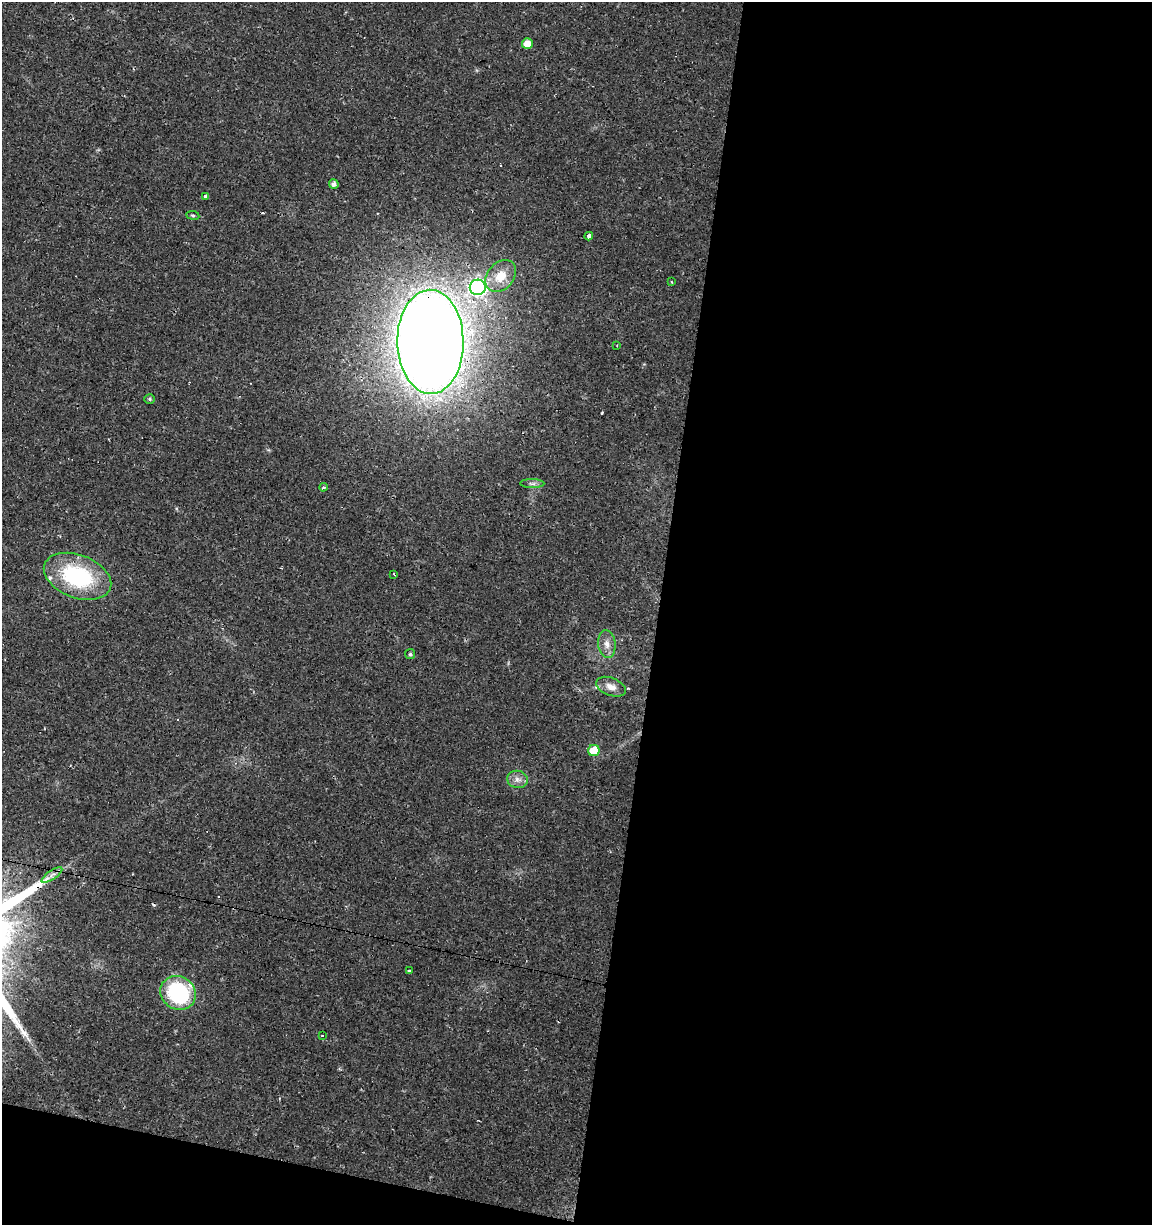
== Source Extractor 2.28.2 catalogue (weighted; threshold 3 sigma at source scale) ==
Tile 16 of 4 x 4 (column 4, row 4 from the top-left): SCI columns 3733-4882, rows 1-1223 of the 5106 x 4899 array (HDU 1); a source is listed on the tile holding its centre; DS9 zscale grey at full resolution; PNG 1154 x 1227 px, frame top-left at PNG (2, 2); each listed source drawn as its Kron ellipse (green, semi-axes under 4 px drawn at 4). Shown black and unused: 46% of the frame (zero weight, under 2 of 3 exposures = <1% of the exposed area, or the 3 px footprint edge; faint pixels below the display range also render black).
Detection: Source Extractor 2.28.2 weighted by HDU 2 'WHT'; one run over the whole footprint, this tile lists its part. Background 0.0131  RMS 0.0028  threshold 0.0127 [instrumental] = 3 sigma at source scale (4.5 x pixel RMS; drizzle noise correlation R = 1.50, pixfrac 1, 0.0396/0.0396 arcsec/px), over >= 5 px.
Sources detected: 32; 7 cosmic-ray / hot-pixel residue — neither listed nor drawn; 1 inside a brighter listed object's ellipse — not listed separately; the other 24 listed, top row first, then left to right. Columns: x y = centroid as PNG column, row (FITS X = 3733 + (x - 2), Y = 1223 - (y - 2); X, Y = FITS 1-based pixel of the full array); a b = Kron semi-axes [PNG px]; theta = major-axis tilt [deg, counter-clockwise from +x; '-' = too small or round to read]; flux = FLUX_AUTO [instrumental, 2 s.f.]
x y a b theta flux
527 44 5 5 - 3.5
334 184 5 4 - 1.3
206 196 4 3 - 1.3
193 215 6 3 -8 0.36
589 236 4 3 - 2.9
501 276 18 13 49 5.6
672 282 3 2 - 0.31
478 287 8 7 - 76
430 342 52 33 -89 690
617 345 2 2 - 0.24
150 399 5 4 - 0.37
532 484 12 4 0 0.87
323 487 4 3 - 0.49
394 574 3 2 - 0.23
78 576 35 21 -21 28
607 644 14 8 -83 2.2
410 654 5 5 - 0.4
611 687 15 8 -22 2.4
594 751 6 5 - 8.6
517 779 10 8 -16 1.6
52 875 12 4 34 1.3
409 971 3 3 - 1.1
178 993 18 16 -33 27
322 1035 3 3 - 0.67
Overlapping masked pixels (flux is a lower limit): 1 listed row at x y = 430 342